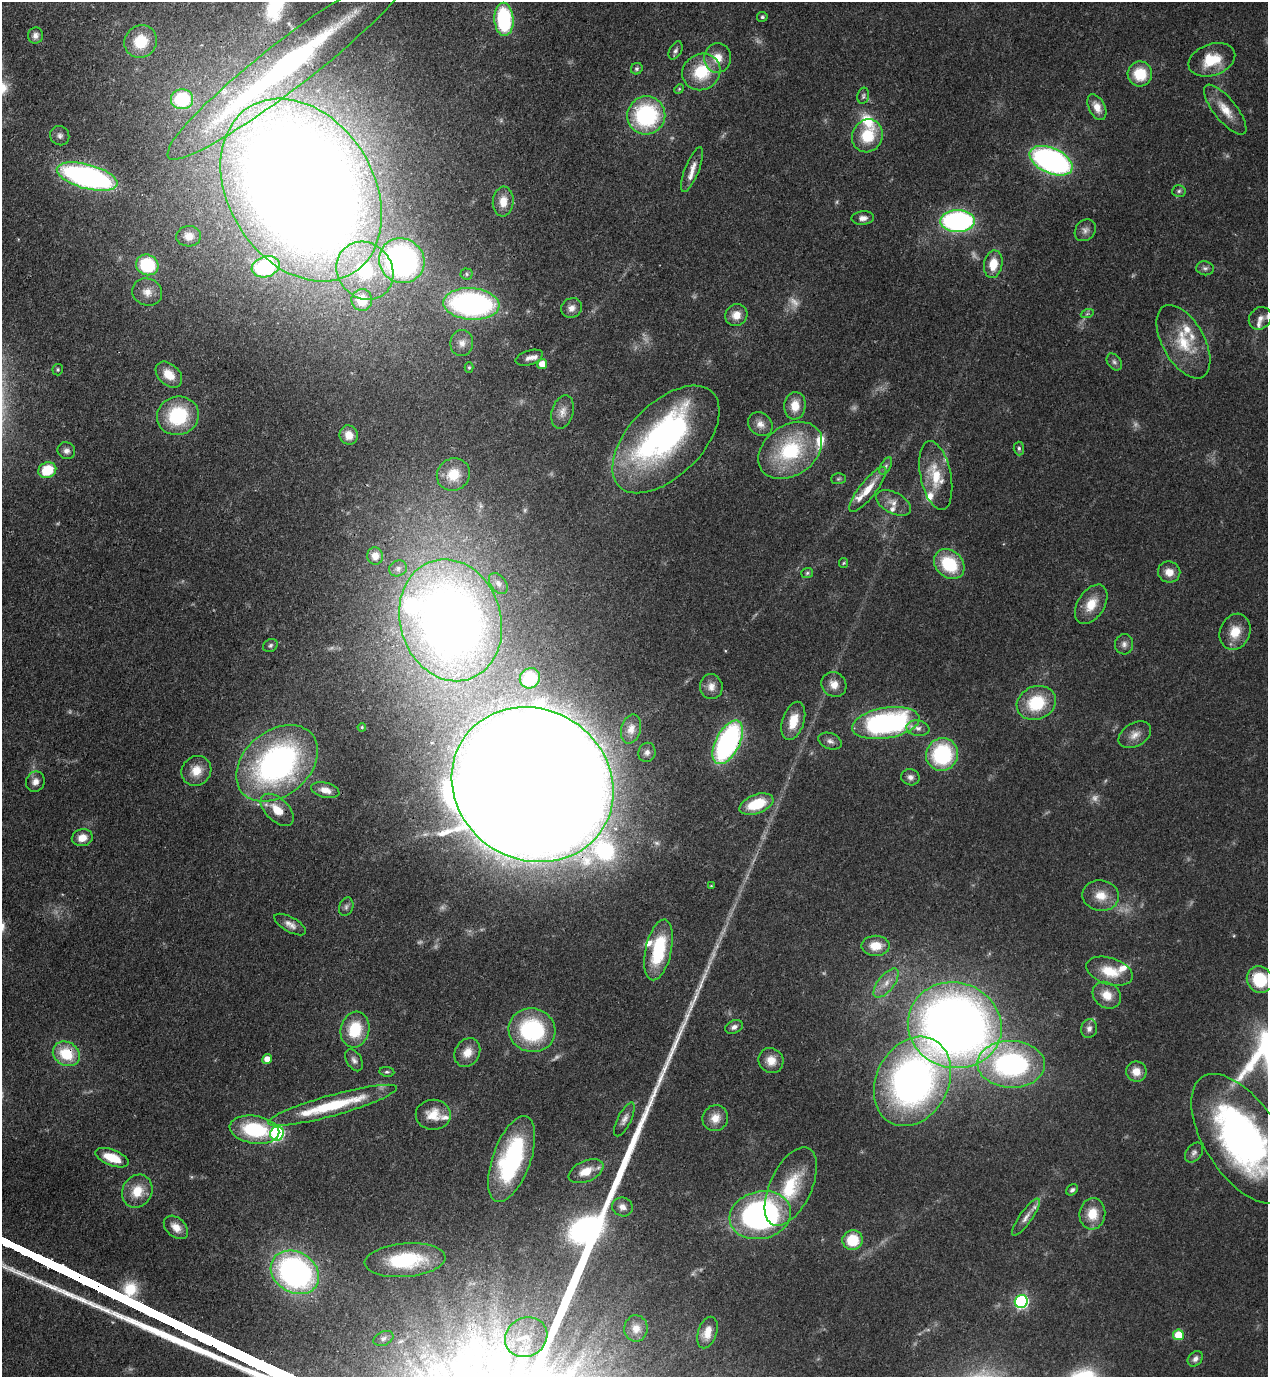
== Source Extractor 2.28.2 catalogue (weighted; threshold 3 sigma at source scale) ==
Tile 11 of 4 x 4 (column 3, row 3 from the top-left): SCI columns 2886-4151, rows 1416-2790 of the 5638 x 5579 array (HDU 1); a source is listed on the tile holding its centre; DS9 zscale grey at full resolution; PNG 1270 x 1379 px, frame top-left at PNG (2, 2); each listed source drawn as its Kron ellipse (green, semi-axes under 4 px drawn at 4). Shown black and unused: <1% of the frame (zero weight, under 3 of 4 exposures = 7% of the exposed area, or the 3 px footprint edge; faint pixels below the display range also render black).
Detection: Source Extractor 2.28.2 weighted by HDU 2 'WHT'; one run over the whole footprint, this tile lists its part. Background 0.0508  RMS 0.0034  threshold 0.0152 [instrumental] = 3 sigma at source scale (4.5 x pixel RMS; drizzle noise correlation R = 1.50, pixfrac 1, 0.05/0.05 arcsec/px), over >= 5 px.
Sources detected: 189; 12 too faint to see at this stretch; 5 inside a brighter object's white glare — neither listed nor drawn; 17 inside a brighter listed object's ellipse — not listed separately; the other 155 listed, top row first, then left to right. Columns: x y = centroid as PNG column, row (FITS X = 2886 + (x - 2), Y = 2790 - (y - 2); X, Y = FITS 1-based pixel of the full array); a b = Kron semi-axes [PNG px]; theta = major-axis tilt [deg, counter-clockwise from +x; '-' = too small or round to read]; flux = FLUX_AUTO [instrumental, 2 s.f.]
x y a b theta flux
762 17 5 5 - 0.63
504 19 16 9 -87 33
35 35 8 7 - 1.6
141 42 17 15 40 11
676 50 10 6 62 1.1
718 58 15 13 86 5.3
1212 60 24 15 19 11
289 63 153 24 38 110
637 69 6 5 - 0.77
701 72 20 18 33 14
1140 74 12 12 - 11
679 89 5 4 - 0.41
863 96 8 6 77 0.84
182 99 11 10 - 21
1097 107 14 8 -63 4
1225 110 30 11 -51 6.6
646 115 19 19 - 39
60 136 10 9 - 1.5
867 136 17 15 62 12
1051 161 23 12 -24 100
692 170 24 7 68 3.2
87 177 31 12 -15 110
301 190 98 72 -58 980
1179 191 7 6 - 0.9
503 202 15 10 86 4.6
863 218 11 6 4 2.1
958 221 17 11 1 85
1085 230 12 9 51 1.9
189 236 12 10 7 3.2
402 261 23 22 - 110
993 264 14 9 80 6.7
147 265 11 10 - 21
266 267 14 10 19 38
1205 268 9 7 -8 1.1
365 271 30 27 -48 30
467 274 6 5 - 0.7
147 292 15 13 -22 3.9
362 300 11 10 - 11
471 304 28 15 -4 92
572 308 10 9 - 2.3
1087 314 6 4 19 0.57
736 315 11 10 - 3.6
1260 318 12 10 44 2.5
1183 342 40 21 -61 14
462 343 13 11 83 2.9
529 358 14 7 17 1.9
1114 362 9 6 -54 1.1
542 364 5 5 - 4.8
469 367 5 4 - 0.45
58 370 6 5 - 0.53
169 375 15 10 -44 5.6
795 406 14 10 84 5.4
563 412 17 11 74 3.2
178 416 21 19 17 23
760 424 13 11 -39 2.9
349 435 10 9 - 3.5
666 439 66 36 45 100
1019 448 7 5 -87 0.84
790 450 35 25 35 30
66 451 9 8 - 1.6
886 466 10 5 61 0.97
47 470 9 7 24 12
453 474 17 15 36 8.5
936 475 35 15 -79 12
838 479 7 5 2 0.68
868 489 28 8 52 6.6
894 503 19 10 -28 3.4
375 556 8 8 - 2.6
844 563 5 4 - 0.42
949 564 17 13 -43 18
398 568 9 7 28 1.4
1169 572 11 10 - 3.9
807 573 6 5 - 0.63
498 583 12 7 -52 1.9
1091 604 22 13 57 7.2
451 620 62 50 -73 340
1235 632 18 15 68 6.9
1124 644 10 9 - 1.7
270 645 7 6 - 0.82
530 678 10 9 - 11
834 684 13 12 - 3.8
711 687 12 11 - 2.9
1036 703 20 16 24 16
793 721 20 11 72 7.3
886 723 34 15 10 83
362 727 4 3 - 0.43
918 728 11 7 -9 1.9
631 729 15 10 75 2.7
1135 735 18 11 30 3.4
830 741 12 8 -21 1.7
728 742 23 12 63 73
647 752 10 8 71 1.4
942 754 16 16 - 33
277 763 46 32 39 100
196 771 15 14 - 5.5
910 777 9 8 - 1.6
35 782 10 9 - 2.4
532 785 83 75 -32 3900
325 790 14 7 -14 3.2
756 804 18 9 20 13
277 810 20 11 -44 6.6
82 838 10 8 13 3.9
711 886 4 4 - 0.32
1101 896 18 15 -9 6.1
346 907 9 7 69 1.1
290 925 17 7 -29 2.4
876 946 14 10 0 6.2
658 950 31 13 78 22
1109 971 24 13 -18 9.6
1260 980 14 12 -48 16
886 983 17 8 52 3.8
1107 995 15 12 -37 5.6
955 1025 47 42 -15 370
734 1027 9 6 25 1.5
1089 1028 9 8 - 1.7
355 1029 18 14 75 13
532 1030 23 22 - 35
467 1052 15 12 60 4.3
66 1054 14 11 -30 13
267 1059 5 5 - 3.7
354 1060 12 7 -60 1.5
771 1060 13 12 - 4.3
1011 1064 34 23 -2 67
387 1072 7 5 -8 0.66
1136 1072 10 10 - 4
912 1081 47 36 63 150
333 1105 67 10 15 23
433 1115 17 15 -1 6.2
715 1118 13 12 - 4.3
624 1119 19 6 64 2.1
254 1130 25 14 -9 24
277 1133 7 6 - 56
1242 1139 73 37 -57 140
1194 1152 11 7 51 1.4
112 1158 17 8 -21 8.8
512 1159 45 19 70 44
586 1171 18 10 24 5.6
791 1186 42 21 65 19
1072 1190 6 5 - 0.91
137 1191 17 14 60 7.2
622 1207 10 9 - 2.1
1092 1214 15 13 82 6.9
760 1215 31 23 12 99
1026 1217 22 6 55 2.6
176 1227 14 9 -41 3.4
853 1240 10 10 - 12
405 1260 40 16 5 25
295 1272 25 20 -31 110
1021 1301 6 6 - 64
636 1328 13 11 89 3
707 1333 16 9 72 4.1
1178 1335 5 5 - 10
526 1337 22 19 30 10
383 1338 10 7 24 1.3
1195 1359 8 6 45 1.4
Overlapping masked pixels (flux is a lower limit): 6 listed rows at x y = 289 63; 301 190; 728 742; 532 785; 658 950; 66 1054
Isophote crosses this tile's border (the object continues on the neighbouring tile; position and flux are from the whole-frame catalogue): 3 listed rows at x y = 1260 318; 1260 980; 1242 1139